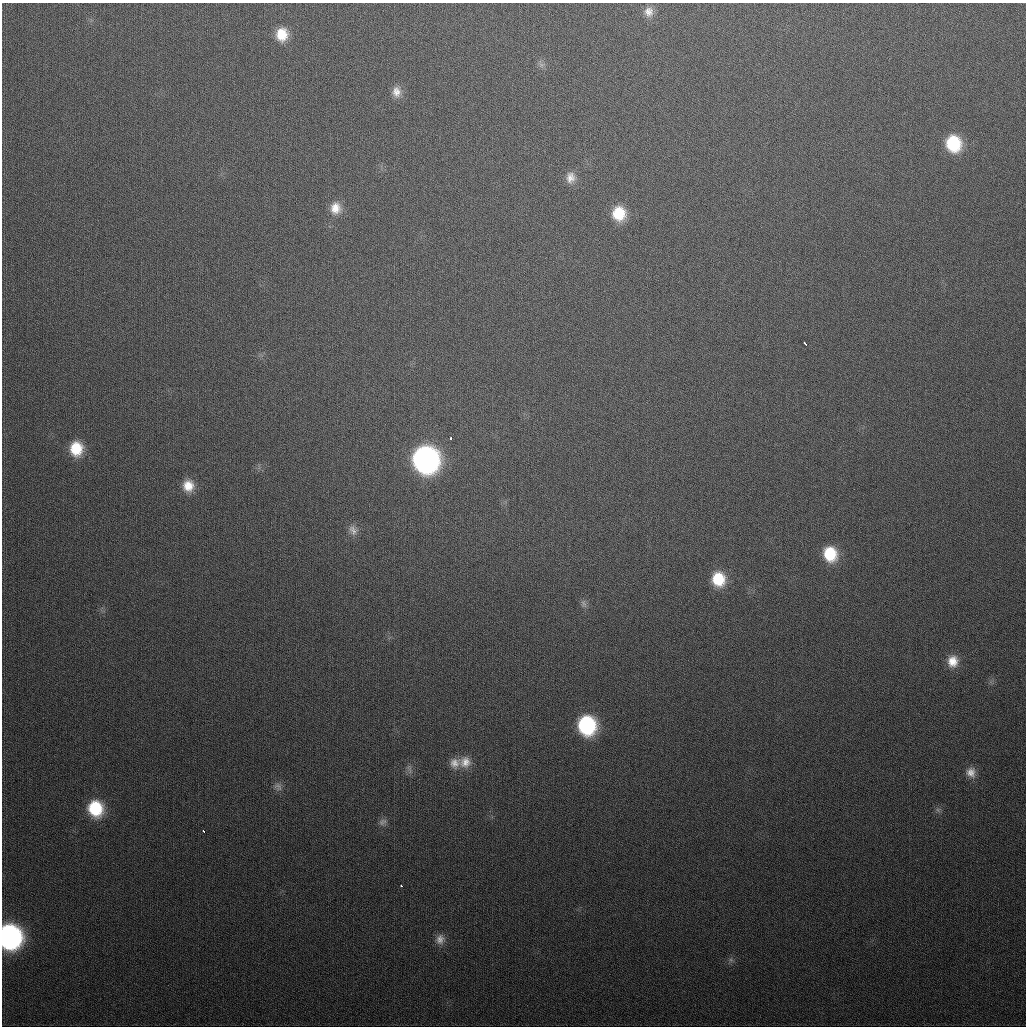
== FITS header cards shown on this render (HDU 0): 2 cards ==
NAXIS1  =                 1024
NAXIS2  =                 1024

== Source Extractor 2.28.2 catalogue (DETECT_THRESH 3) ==
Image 1024 x 1024 px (HDU 0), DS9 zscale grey, 1 PNG px = 1 image px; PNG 1028 x 1028 px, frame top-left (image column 1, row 1024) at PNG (2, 3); no overlay
Background 340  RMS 13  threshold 39.1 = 3 sigma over >= 5 px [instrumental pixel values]
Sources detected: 31; all 31 listed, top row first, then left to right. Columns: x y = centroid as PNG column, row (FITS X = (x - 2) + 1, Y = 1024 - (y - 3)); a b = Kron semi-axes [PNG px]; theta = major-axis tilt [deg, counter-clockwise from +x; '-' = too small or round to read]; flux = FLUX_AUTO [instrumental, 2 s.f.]
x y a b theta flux
649 12 13 12 - 7700
282 34 14 12 86 18000
396 92 15 11 -83 8500
953 143 15 14 - 47000
570 178 15 11 87 8200
335 208 14 13 - 12000
619 213 14 13 - 27000
805 343 5 2 - 2500
450 438 3 3 - 2500
76 449 15 13 88 27000
425 459 17 16 - 440000
188 486 14 13 - 15000
353 530 15 10 -60 6500
830 554 15 13 -72 33000
718 579 15 13 -77 29000
584 603 12 6 -65 3400
953 661 14 12 88 13000
587 725 15 13 -78 97000
465 762 16 15 - 12000
455 763 15 13 42 9000
409 769 14 4 -72 2800
971 772 14 12 -72 8700
278 787 13 9 -46 4600
95 808 16 14 -70 44000
938 810 7 4 -71 1900
383 822 12 8 33 4000
204 831 3 3 - 3500
401 886 3 2 - 1600
9 936 16 14 -78 300000
440 939 13 11 69 6900
731 960 7 5 -45 2000
At the frame edge (FLAGS 8, measured only in part): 1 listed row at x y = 9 936